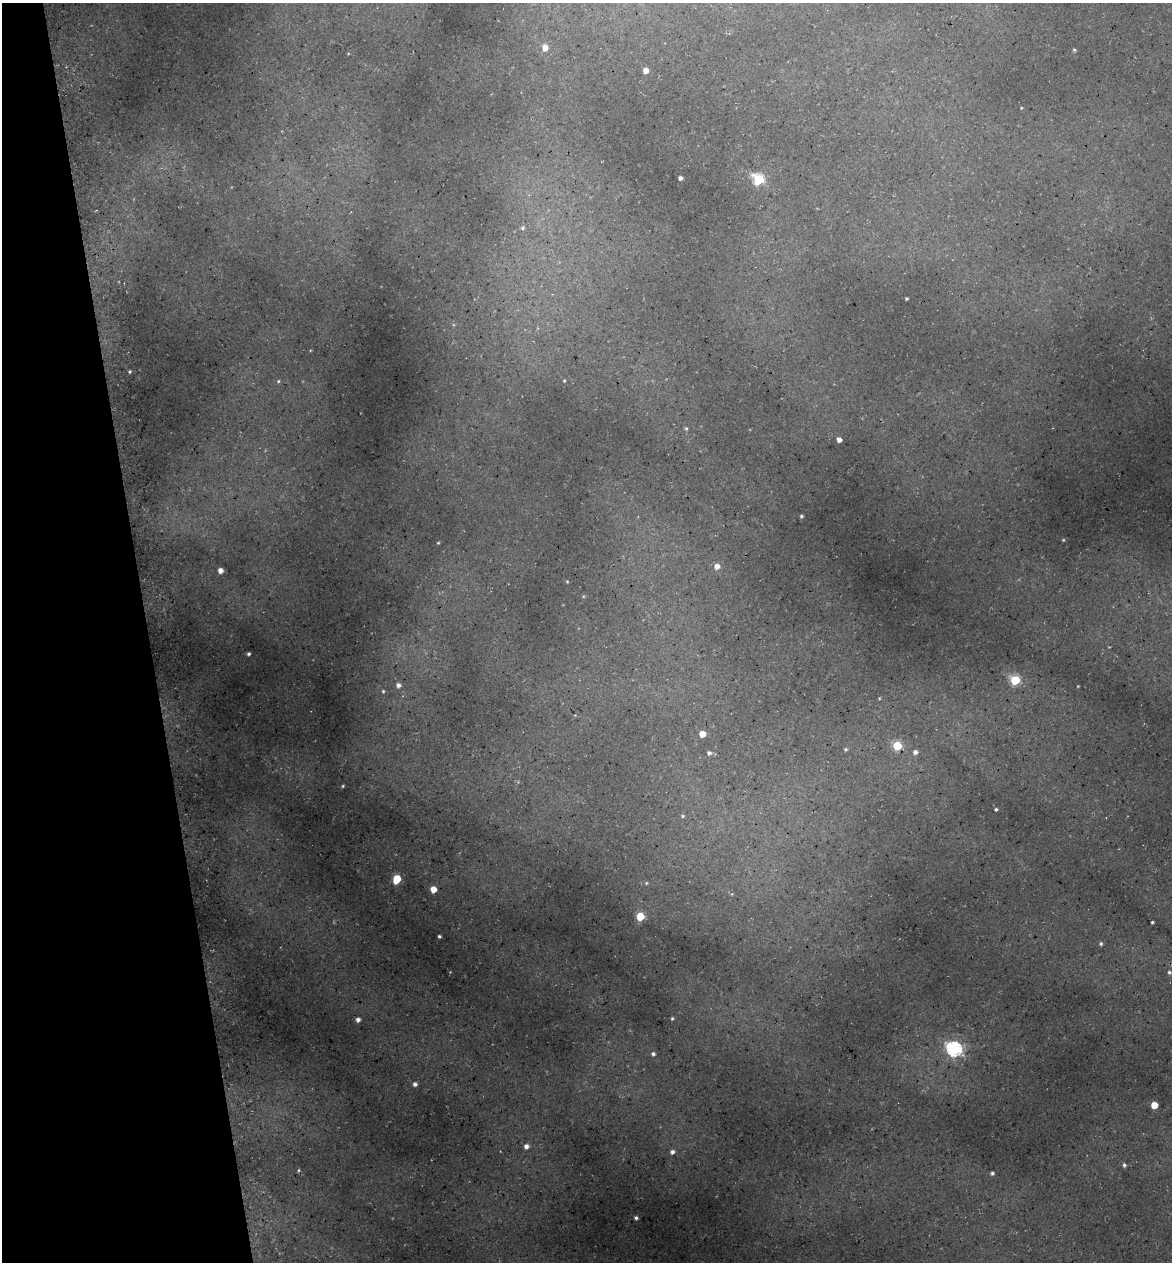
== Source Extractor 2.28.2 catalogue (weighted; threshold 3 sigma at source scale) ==
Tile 5 of 4 x 4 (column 1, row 2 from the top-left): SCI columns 145-1314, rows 2597-3856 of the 4922 x 5194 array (HDU 1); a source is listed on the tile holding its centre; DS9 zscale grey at full resolution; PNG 1174 x 1264 px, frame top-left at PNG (2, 3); no overlay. Shown black and unused: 12% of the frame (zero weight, under 3 of 5 exposures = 5% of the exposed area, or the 3 px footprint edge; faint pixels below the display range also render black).
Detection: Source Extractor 2.28.2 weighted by HDU 2 'WHT'; one run over the whole footprint, this tile lists its part. Background 0.135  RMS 0.0071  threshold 0.0321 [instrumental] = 3 sigma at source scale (4.5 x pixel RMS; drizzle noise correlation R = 1.50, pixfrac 1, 0.0396/0.0396 arcsec/px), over >= 5 px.
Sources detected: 55; all 55 listed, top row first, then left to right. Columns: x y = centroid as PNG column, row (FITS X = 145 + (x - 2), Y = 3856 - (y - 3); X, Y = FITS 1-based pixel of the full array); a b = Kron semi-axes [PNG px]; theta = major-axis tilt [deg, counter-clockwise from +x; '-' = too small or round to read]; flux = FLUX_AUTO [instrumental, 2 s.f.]
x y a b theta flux
545 48 6 6 - 7.2
1074 49 5 3 - 1
348 54 5 3 - 0.55
646 71 4 4 - 5.8
1021 108 4 3 - 0.59
680 178 4 4 - 2.6
758 179 6 6 - 76
522 228 6 6 - 1.8
906 298 3 3 - 1.1
130 372 3 2 - 0.95
278 381 5 4 - 0.93
564 381 4 3 - 0.77
686 428 6 5 - 1.2
839 440 4 4 - 4.6
801 516 4 3 - 1
1063 540 4 3 - 0.68
438 543 3 3 - 0.75
717 566 6 6 - 5.3
220 570 5 4 - 5
567 582 4 4 - 0.74
249 654 3 3 - 1.5
1015 680 5 5 - 52
398 685 5 5 - 3
1078 686 3 2 - 0.5
383 691 5 4 - 0.98
879 698 5 3 - 0.67
702 734 5 5 - 11
897 746 5 5 - 38
846 749 5 5 - 1.3
915 752 6 6 - 3.1
709 753 6 5 - 2
343 786 4 3 - 0.83
996 809 4 4 - 1.1
682 816 5 4 - 0.93
397 879 6 5 - 28
646 883 5 4 - 0.96
433 889 5 5 - 9.5
732 894 5 3 - 0.63
640 916 5 5 - 31
1152 922 3 3 - 1.2
439 936 3 3 - 1.3
1101 944 5 4 - 1.5
1169 972 5 5 - 1.6
672 1018 4 4 - 1.1
358 1020 5 4 - 3
954 1049 7 6 - 190
653 1054 5 5 - 1.8
415 1084 5 4 - 2.7
1154 1105 5 5 - 17
526 1146 5 5 - 3.7
672 1152 6 5 - 2.9
1124 1165 5 4 - 1.5
298 1170 5 3 - 0.78
992 1173 4 4 - 1.4
636 1218 4 3 - 1.6